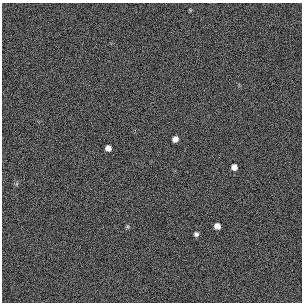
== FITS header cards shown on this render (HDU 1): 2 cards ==
NAXIS1  =                  300 / length of original image axis
NAXIS2  =                  300 / length of original image axis

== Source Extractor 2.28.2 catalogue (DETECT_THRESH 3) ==
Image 300 x 300 px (HDU 1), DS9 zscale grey, 1 PNG px = 1 image px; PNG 304 x 304 px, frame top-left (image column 1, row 300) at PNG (2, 3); no overlay
Background 384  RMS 66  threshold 199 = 3 sigma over >= 5 px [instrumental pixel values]
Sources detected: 5; all 5 listed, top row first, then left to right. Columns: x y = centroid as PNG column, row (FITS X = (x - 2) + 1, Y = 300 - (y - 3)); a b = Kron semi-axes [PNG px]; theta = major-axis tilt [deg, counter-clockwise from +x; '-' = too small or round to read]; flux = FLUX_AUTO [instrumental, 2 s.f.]
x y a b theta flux
175 139 6 5 - 25000
108 148 5 5 - 25000
234 167 5 5 - 26000
217 226 6 5 - 26000
196 234 5 5 - 11000